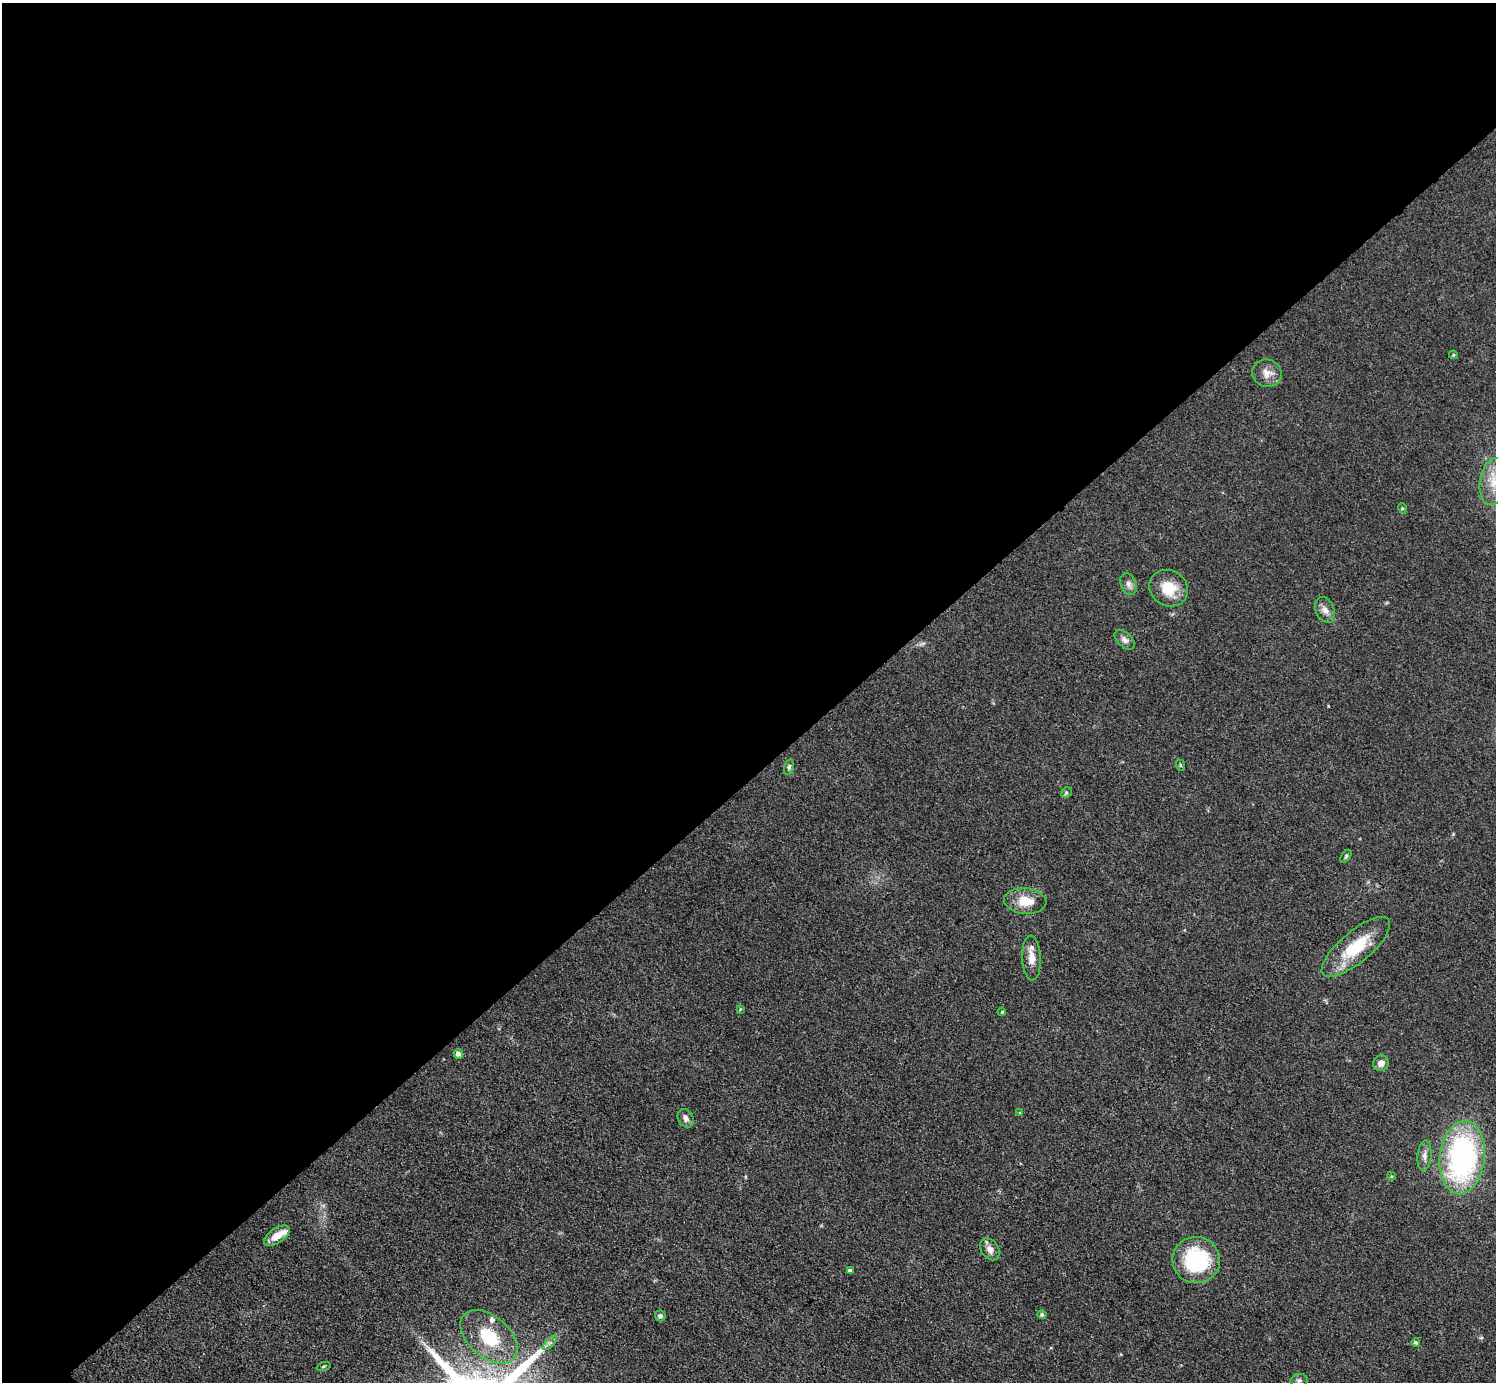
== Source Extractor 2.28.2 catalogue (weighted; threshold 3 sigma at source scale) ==
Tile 2 of 4 x 4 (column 2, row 1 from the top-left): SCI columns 1498-2991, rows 4443-5822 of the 5982 x 5980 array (HDU 1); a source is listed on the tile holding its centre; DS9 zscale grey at full resolution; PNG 1498 x 1384 px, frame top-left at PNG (2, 3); each listed source drawn as its Kron ellipse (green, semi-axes under 4 px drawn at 4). Shown black and unused: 56% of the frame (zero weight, under 3 of 4 exposures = <1% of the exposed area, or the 3 px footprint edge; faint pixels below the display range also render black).
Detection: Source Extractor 2.28.2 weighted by HDU 2 'WHT'; one run over the whole footprint, this tile lists its part. Background 0.077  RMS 0.0058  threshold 0.0259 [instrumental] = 3 sigma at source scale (4.5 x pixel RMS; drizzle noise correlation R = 1.50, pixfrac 1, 0.05/0.05 arcsec/px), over >= 5 px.
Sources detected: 37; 2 inside a brighter listed object's ellipse — not listed separately; the other 35 listed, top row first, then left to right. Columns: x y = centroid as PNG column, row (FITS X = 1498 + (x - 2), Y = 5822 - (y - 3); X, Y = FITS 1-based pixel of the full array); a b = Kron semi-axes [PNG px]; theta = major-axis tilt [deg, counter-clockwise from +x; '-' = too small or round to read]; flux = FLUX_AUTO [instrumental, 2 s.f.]
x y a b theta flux
1453 355 4 3 - 0.73
1267 373 15 13 -24 5.7
1494 481 24 14 79 14
1402 508 5 3 - 0.67
1129 584 11 7 -67 2.6
1169 588 20 17 -33 14
1325 610 13 9 -67 3.8
1125 640 12 7 -45 2.7
1180 765 6 3 -71 0.67
789 767 8 5 75 1.2
1066 793 6 4 47 0.86
1346 856 7 3 54 0.86
1025 901 21 13 -5 12
1356 947 43 15 40 28
1032 958 22 9 -87 7
740 1009 4 3 - 0.57
1002 1012 4 3 - 0.65
458 1054 5 4 - 2.6
1381 1063 8 7 - 3.7
1020 1113 4 4 - 0.58
686 1118 10 7 -63 2.6
1424 1155 15 7 85 3.2
1462 1158 37 22 83 130
1391 1176 4 3 - 0.47
277 1236 14 7 35 8.2
990 1249 12 8 -56 4
1196 1260 24 23 - 49
850 1271 4 4 - 1.9
1042 1315 4 4 - 1.1
660 1316 5 5 - 1.7
489 1337 33 20 -41 24
1416 1342 4 4 - 1
550 1343 9 3 45 1.4
323 1366 7 3 19 0.8
1299 1380 8 6 11 1.7
Isophote crosses this tile's border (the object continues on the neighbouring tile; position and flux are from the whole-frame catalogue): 1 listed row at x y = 1494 481